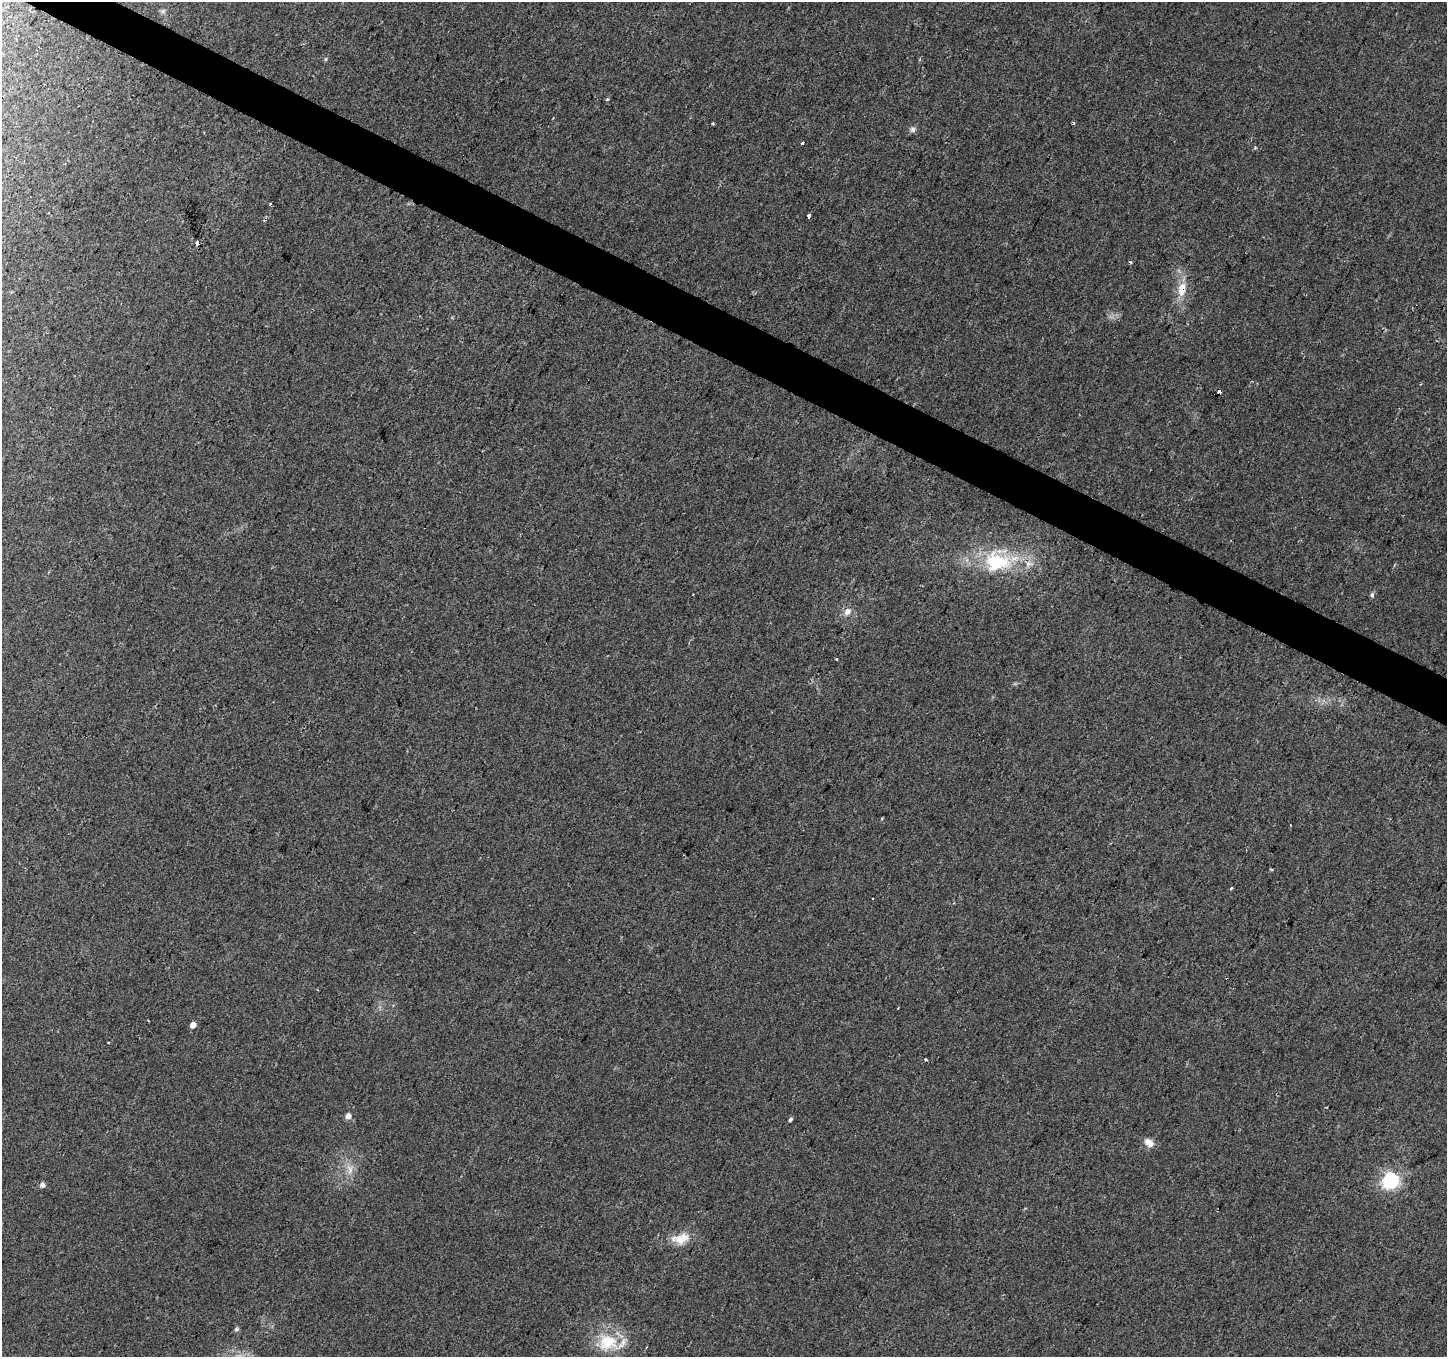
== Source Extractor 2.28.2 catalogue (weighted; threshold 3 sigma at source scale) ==
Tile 11 of 4 x 4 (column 3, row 3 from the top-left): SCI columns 2892-4336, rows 1553-2907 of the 5788 x 5880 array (HDU 1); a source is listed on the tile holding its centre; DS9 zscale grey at full resolution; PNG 1449 x 1359 px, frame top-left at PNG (2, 2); no overlay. Shown black and unused: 3% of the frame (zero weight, under 2 of 3 exposures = <1% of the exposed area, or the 3 px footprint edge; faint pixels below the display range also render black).
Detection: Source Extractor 2.28.2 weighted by HDU 2 'WHT'; one run over the whole footprint, this tile lists its part. Background 0.0297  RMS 0.0064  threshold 0.0286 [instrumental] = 3 sigma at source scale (4.5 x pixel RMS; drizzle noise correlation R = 1.50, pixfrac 1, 0.0396/0.0396 arcsec/px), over >= 5 px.
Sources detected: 35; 4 cosmic-ray / hot-pixel residue — not listed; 1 inside a brighter listed object's ellipse — not listed separately; the other 30 listed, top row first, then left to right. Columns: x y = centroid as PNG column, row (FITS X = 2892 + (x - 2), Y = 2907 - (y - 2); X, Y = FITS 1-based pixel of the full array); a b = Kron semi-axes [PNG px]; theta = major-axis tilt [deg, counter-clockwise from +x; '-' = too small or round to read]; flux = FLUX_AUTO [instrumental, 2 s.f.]
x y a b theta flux
326 59 5 5 - 0.81
607 100 4 3 - 1.3
712 124 3 3 - 3.5
913 129 7 7 - 1.9
801 143 4 3 - 11
1255 148 4 3 - 1
270 204 3 3 - 4.1
808 216 3 3 - 5.8
197 242 3 3 - 22
1182 289 20 10 79 11
1219 391 3 3 - 11
997 562 35 25 -5 46
1372 595 7 4 89 1.5
847 612 10 8 48 4.1
836 659 3 3 - 3.5
882 819 3 3 - 0.91
1231 888 4 3 - 7.4
873 899 3 3 - 1.1
898 1008 3 2 - 0.57
193 1025 6 5 - 3.8
926 1060 3 3 - 2.1
348 1116 6 6 - 3.3
790 1120 5 4 - 1.2
1149 1143 13 9 -35 5
350 1169 14 9 -82 5.6
1390 1181 8 7 - 120
42 1185 5 5 - 2.9
681 1239 22 14 24 10
236 1329 6 5 - 1.1
607 1342 29 24 10 26
Overlapping masked pixels (flux is a lower limit): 1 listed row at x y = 1182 289